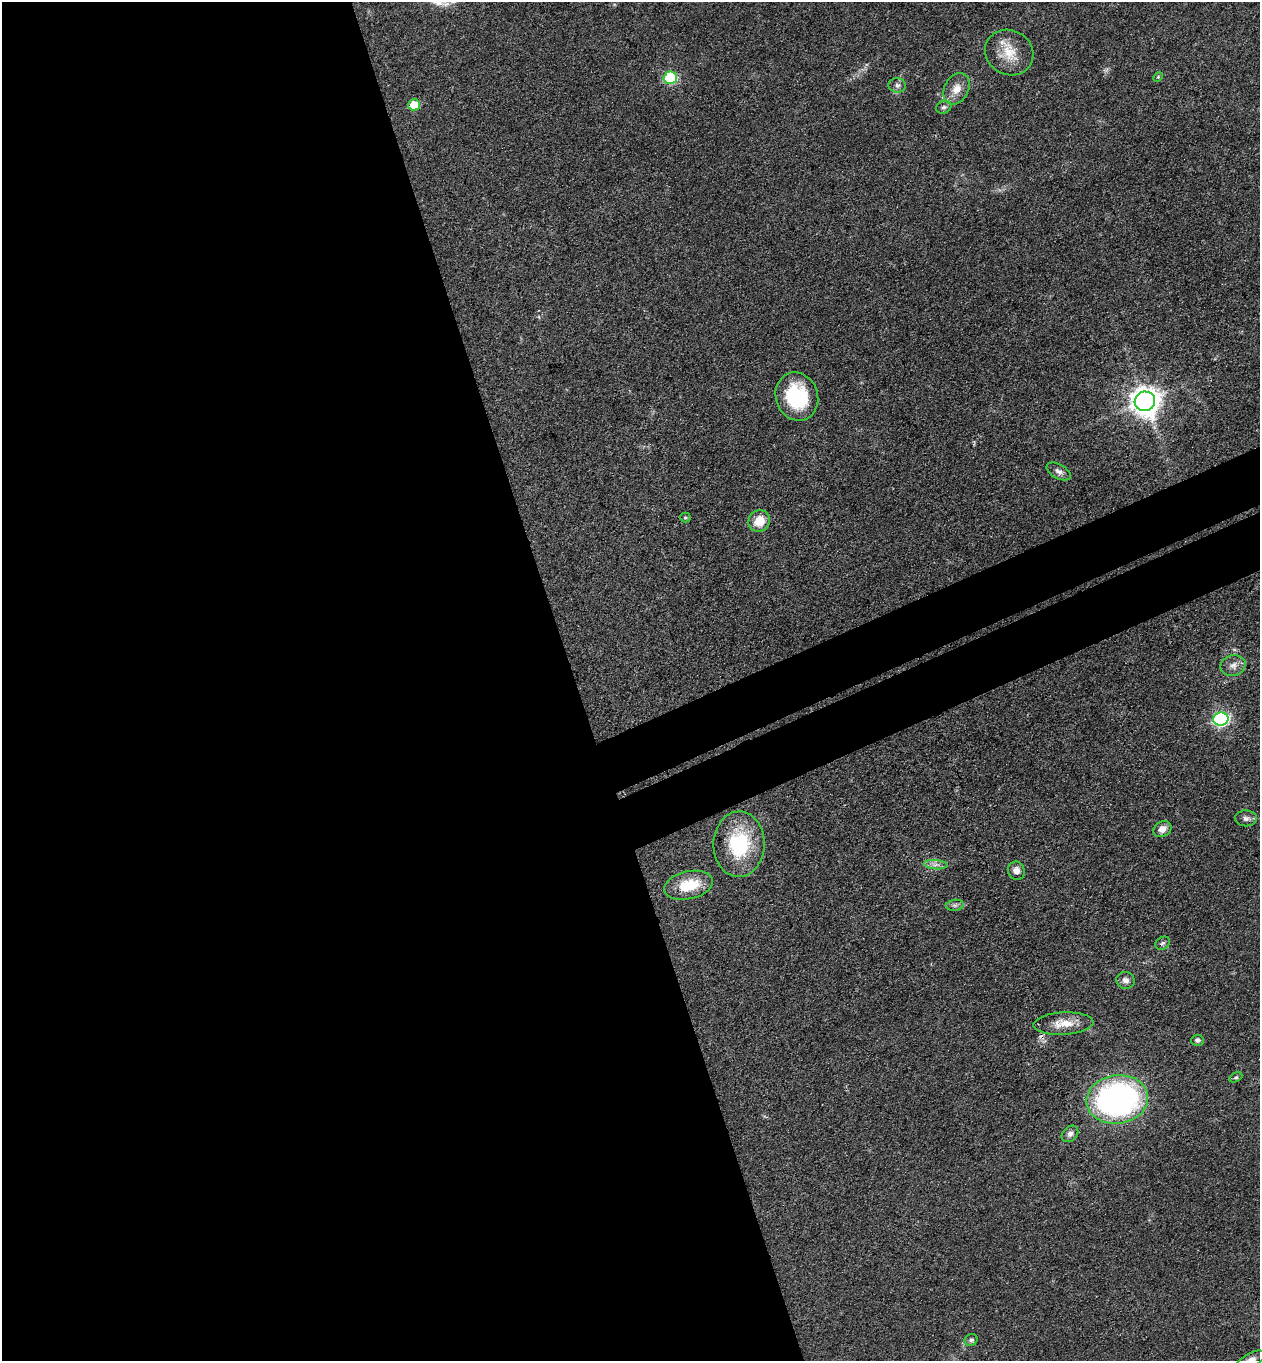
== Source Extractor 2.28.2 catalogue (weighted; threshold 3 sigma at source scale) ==
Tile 9 of 4 x 4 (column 1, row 3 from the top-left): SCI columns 301-1558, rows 1416-2774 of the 5504 x 5548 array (HDU 1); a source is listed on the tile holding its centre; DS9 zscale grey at full resolution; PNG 1262 x 1363 px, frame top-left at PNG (2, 2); each listed source drawn as its Kron ellipse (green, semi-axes under 4 px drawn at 4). Shown black and unused: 50% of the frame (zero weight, under 3 of 4 exposures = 5% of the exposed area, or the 3 px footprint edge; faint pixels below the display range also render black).
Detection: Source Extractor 2.28.2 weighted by HDU 2 'WHT'; one run over the whole footprint, this tile lists its part. Background 0.0705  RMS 0.0058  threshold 0.0259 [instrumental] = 3 sigma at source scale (4.5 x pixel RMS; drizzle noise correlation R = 1.50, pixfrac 1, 0.05/0.05 arcsec/px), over >= 5 px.
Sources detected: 30; all 30 listed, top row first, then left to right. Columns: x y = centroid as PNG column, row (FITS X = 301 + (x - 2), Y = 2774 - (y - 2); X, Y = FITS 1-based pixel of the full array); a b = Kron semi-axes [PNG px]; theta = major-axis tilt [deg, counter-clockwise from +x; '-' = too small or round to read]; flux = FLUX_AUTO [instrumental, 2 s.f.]
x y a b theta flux
1009 52 25 22 -29 15
1158 77 5 4 - 0.69
670 78 7 6 - 51
897 85 9 7 -8 2.1
956 89 16 12 62 7
414 105 6 5 - 16
944 107 8 6 21 1.5
797 397 24 21 -71 36
1145 401 10 9 - 770
1059 471 13 7 -28 2.6
685 518 5 5 - 0.86
759 521 11 10 - 11
1233 665 13 10 15 4.2
1221 719 7 6 - 120
1246 818 11 8 -1 2.6
1162 829 9 7 32 4.2
739 844 33 25 89 40
936 865 12 4 -4 2.5
1016 871 9 8 - 3.6
689 885 25 14 12 19
955 905 9 5 7 1.5
1163 943 8 6 32 1.4
1126 980 9 8 - 2.8
1063 1024 30 11 3 9.9
1197 1040 6 5 - 1.6
1236 1077 7 4 28 1.1
1117 1099 31 24 8 180
1070 1134 9 7 45 2.4
971 1340 7 5 26 1.6
1250 1360 15 7 29 4.4
Overlapping masked pixels (flux is a lower limit): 1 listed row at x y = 1063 1024
Isophote crosses this tile's border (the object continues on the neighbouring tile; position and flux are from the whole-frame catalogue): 1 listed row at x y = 1250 1360